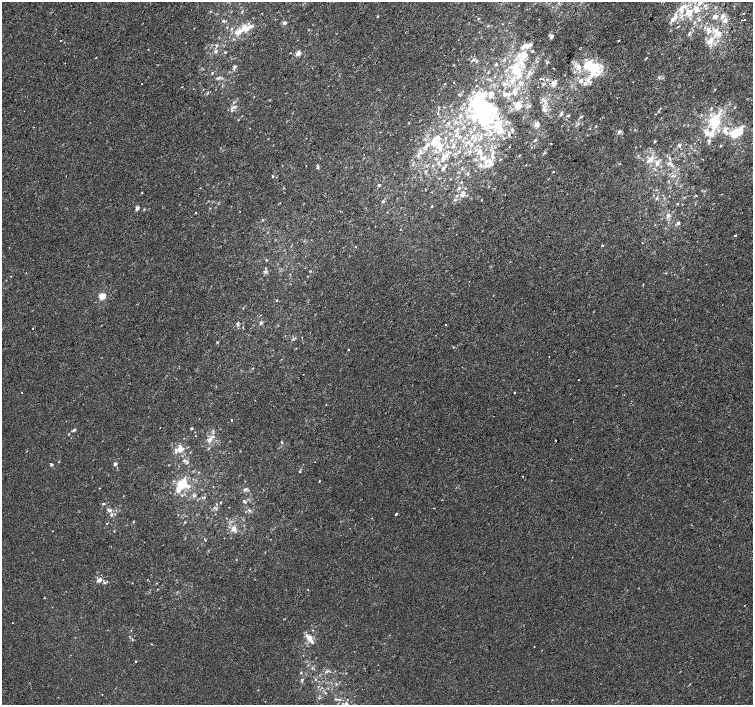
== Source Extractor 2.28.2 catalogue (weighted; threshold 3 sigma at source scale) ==
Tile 10 of 4 x 4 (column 2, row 3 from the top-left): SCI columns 1536-3036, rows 1675-3079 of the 6068 x 6094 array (HDU 1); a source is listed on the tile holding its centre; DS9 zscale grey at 2 x 2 block average (1 PNG px = mean of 2 x 2 image px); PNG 755 x 707 px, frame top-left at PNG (2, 2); no overlay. Shown black and unused: <1% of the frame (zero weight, under 2 of 3 exposures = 2% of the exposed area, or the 3 px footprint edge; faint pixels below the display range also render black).
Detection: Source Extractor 2.28.2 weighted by HDU 2 'WHT'; one run over the whole footprint, this tile lists its part. Background -5.48e-05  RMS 0.0027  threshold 0.0121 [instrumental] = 3 sigma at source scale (4.5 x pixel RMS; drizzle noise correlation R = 1.50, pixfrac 1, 0.0396/0.0396 arcsec/px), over >= 5 px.
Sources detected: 287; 5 inside a brighter object's white glare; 2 cosmic-ray / hot-pixel residue — not listed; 70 inside a brighter listed object's ellipse — not listed separately; the other 210 listed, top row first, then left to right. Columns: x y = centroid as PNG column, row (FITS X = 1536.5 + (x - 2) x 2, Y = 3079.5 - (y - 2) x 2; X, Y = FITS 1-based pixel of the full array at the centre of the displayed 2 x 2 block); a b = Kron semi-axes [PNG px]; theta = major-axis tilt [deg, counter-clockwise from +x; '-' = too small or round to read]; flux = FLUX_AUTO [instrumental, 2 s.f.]
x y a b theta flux
700 3 7 3 34 1.8
705 6 4 2 - 0.65
698 10 5 4 - 2.1
242 12 3 2 - 0.52
689 13 12 8 -55 8.5
743 14 2 2 - 1.6
378 16 2 2 - 0.53
675 17 12 6 74 4.1
715 17 4 4 - 2.6
722 17 5 4 - 1.6
478 19 3 2 - 0.42
745 19 2 2 - 4.4
725 20 8 4 47 2.3
742 20 2 2 - 1.1
223 21 4 3 - 0.82
284 23 4 4 - 1.3
488 26 3 2 - 0.4
231 29 4 3 - 0.64
246 29 10 10 - 5.7
708 29 6 4 43 2.1
689 33 7 3 66 1.3
718 34 11 8 -11 6.7
551 37 4 3 - 1.4
60 40 2 2 - 0.26
618 41 2 2 - 0.71
710 42 14 7 70 6.5
216 46 4 4 - 0.94
525 46 13 6 17 4.3
148 49 2 2 - 0.66
216 51 6 4 61 1.2
225 52 3 2 - 0.51
298 53 6 5 - 2.3
444 55 2 2 - 0.18
525 55 10 6 44 4.4
96 57 2 2 - 0.26
646 58 4 2 - 0.39
474 59 4 3 - 0.68
547 63 3 2 - 0.48
496 64 3 3 - 0.63
522 64 6 4 78 2.2
454 65 3 2 - 0.31
234 67 5 4 - 1.4
578 68 7 5 48 3.1
594 69 16 14 -16 17
488 72 3 2 - 0.41
517 72 20 9 -39 13
212 73 3 2 - 0.51
218 78 6 3 15 1.2
541 79 2 2 - 1.3
547 79 3 2 - 0.43
581 80 6 4 44 1.6
511 81 8 4 -40 2.3
554 83 6 5 - 3.5
585 83 6 5 - 2.1
445 84 2 2 - 0.27
504 84 5 4 - 1.1
715 89 2 2 - 0.4
514 92 6 4 23 1.8
491 94 7 6 - 2.4
234 102 4 2 - 0.58
545 103 5 3 - 1.4
518 105 8 7 - 4.5
234 107 5 4 - 1.4
734 107 2 2 - 0.35
711 108 4 2 - 0.53
543 109 4 4 - 1.2
231 111 4 3 - 0.69
659 111 3 2 - 0.44
561 113 5 3 - 0.97
568 115 4 3 - 0.6
483 116 37 16 33 39
581 116 3 3 - 0.49
715 121 9 7 67 22
408 123 3 2 - 0.34
448 123 3 2 - 0.49
537 124 5 4 - 2.5
578 124 4 2 - 0.55
501 130 7 5 -59 3.2
512 130 6 2 -85 0.7
725 130 9 7 89 4.2
619 132 6 4 31 1.4
735 132 7 7 - 13
490 134 6 3 25 1.3
509 134 5 3 - 1
707 134 12 9 -36 5.4
536 139 3 3 - 0.57
655 141 3 2 - 0.45
427 144 6 4 46 1.6
453 145 6 2 -70 1
679 146 5 4 - 1.1
720 146 3 2 - 0.43
439 147 14 10 -65 9.6
509 147 2 2 - 0.18
459 152 3 2 - 0.52
479 152 8 7 - 4
493 152 7 3 76 1.5
420 153 9 2 43 1.5
545 153 3 2 - 0.36
669 158 3 2 - 0.87
475 159 3 3 - 0.61
500 159 3 2 - 0.39
702 159 2 2 - 1.1
650 160 7 5 55 3.5
460 161 2 2 - 0.24
489 161 9 8 - 4.8
657 163 5 4 - 1.7
669 163 6 4 3 1.7
526 165 2 2 - 0.27
481 166 5 3 - 1.2
318 167 3 3 - 1.4
443 168 5 4 - 1.5
553 172 2 2 - 0.34
468 173 3 2 - 0.44
273 176 3 3 - 0.53
672 176 5 3 - 1
379 185 3 2 - 0.98
283 188 3 2 - 0.36
459 188 4 3 - 1.2
465 188 2 2 - 0.3
142 192 3 2 - 0.28
462 195 6 4 47 2.4
505 195 2 2 - 0.22
696 195 3 2 - 0.33
457 196 3 3 - 0.59
656 198 4 3 - 0.91
455 200 5 2 - 0.5
383 201 4 3 - 0.72
678 203 3 2 - 0.46
432 206 2 2 - 0.54
137 208 5 3 - 1.9
144 209 3 3 - 0.56
196 213 2 2 - 0.31
668 215 6 4 7 1.4
678 223 4 4 - 1.1
735 235 2 2 - 1.9
642 243 2 2 - 1.1
602 246 2 2 - 1.1
355 247 2 2 - 0.33
266 260 2 2 - 0.77
310 271 3 2 - 0.41
265 272 5 3 - 0.92
102 296 3 3 - 24
277 300 2 2 - 0.49
243 308 3 2 - 0.28
261 323 4 4 - 0.97
238 324 7 3 89 1.1
445 325 2 2 - 0.41
33 328 2 2 - 0.87
217 342 2 2 - 1.2
453 347 3 2 - 0.36
348 350 2 2 - 1.6
549 357 2 2 - 0.2
253 368 2 2 - 0.28
22 392 2 2 - 0.26
515 393 2 2 - 0.62
231 420 2 2 - 3.6
192 428 3 2 - 0.76
74 430 3 3 - 1.2
69 434 2 2 - 0.48
209 440 7 4 55 2.9
556 440 2 2 - 0.96
281 442 4 3 - 0.56
181 449 7 5 49 3.5
184 460 4 3 - 0.9
187 463 4 3 - 0.91
51 464 3 3 - 1.1
115 464 3 3 - 1.7
169 465 2 2 - 0.24
300 472 3 2 - 0.5
319 481 2 2 - 0.39
182 484 7 6 - 20
99 488 2 2 - 0.27
245 489 5 3 - 1.4
178 491 7 5 24 2.5
182 495 3 3 - 0.61
194 496 5 4 - 1.2
244 501 3 2 - 0.61
220 502 2 2 - 0.32
103 504 4 3 - 0.65
109 510 8 4 -4 2
250 511 3 3 - 0.7
396 514 2 2 - 4.8
111 515 4 3 - 1.1
133 522 3 2 - 0.5
185 522 3 2 - 0.46
107 523 3 2 - 0.36
233 529 7 6 - 3.5
205 540 4 2 - 0.4
265 552 3 2 - 0.22
99 580 6 4 26 2.9
104 583 3 3 - 0.76
156 583 2 2 - 0.33
44 598 2 2 - 0.23
12 623 2 2 - 0.32
131 630 2 2 - 0.26
309 638 8 6 -57 4.4
132 640 3 3 - 0.45
152 644 2 2 - 0.31
534 646 2 2 - 0.21
136 662 2 2 - 0.4
326 672 4 2 - 0.54
301 673 3 2 - 0.42
315 679 3 2 - 0.34
302 680 5 3 - 0.86
336 684 3 3 - 0.51
258 690 2 2 - 0.22
325 693 3 3 - 0.51
102 694 2 2 - 0.25
319 698 3 2 - 0.47
336 699 5 2 - 0.63
Diffuse or blended objects may show on this block-average render without a row.